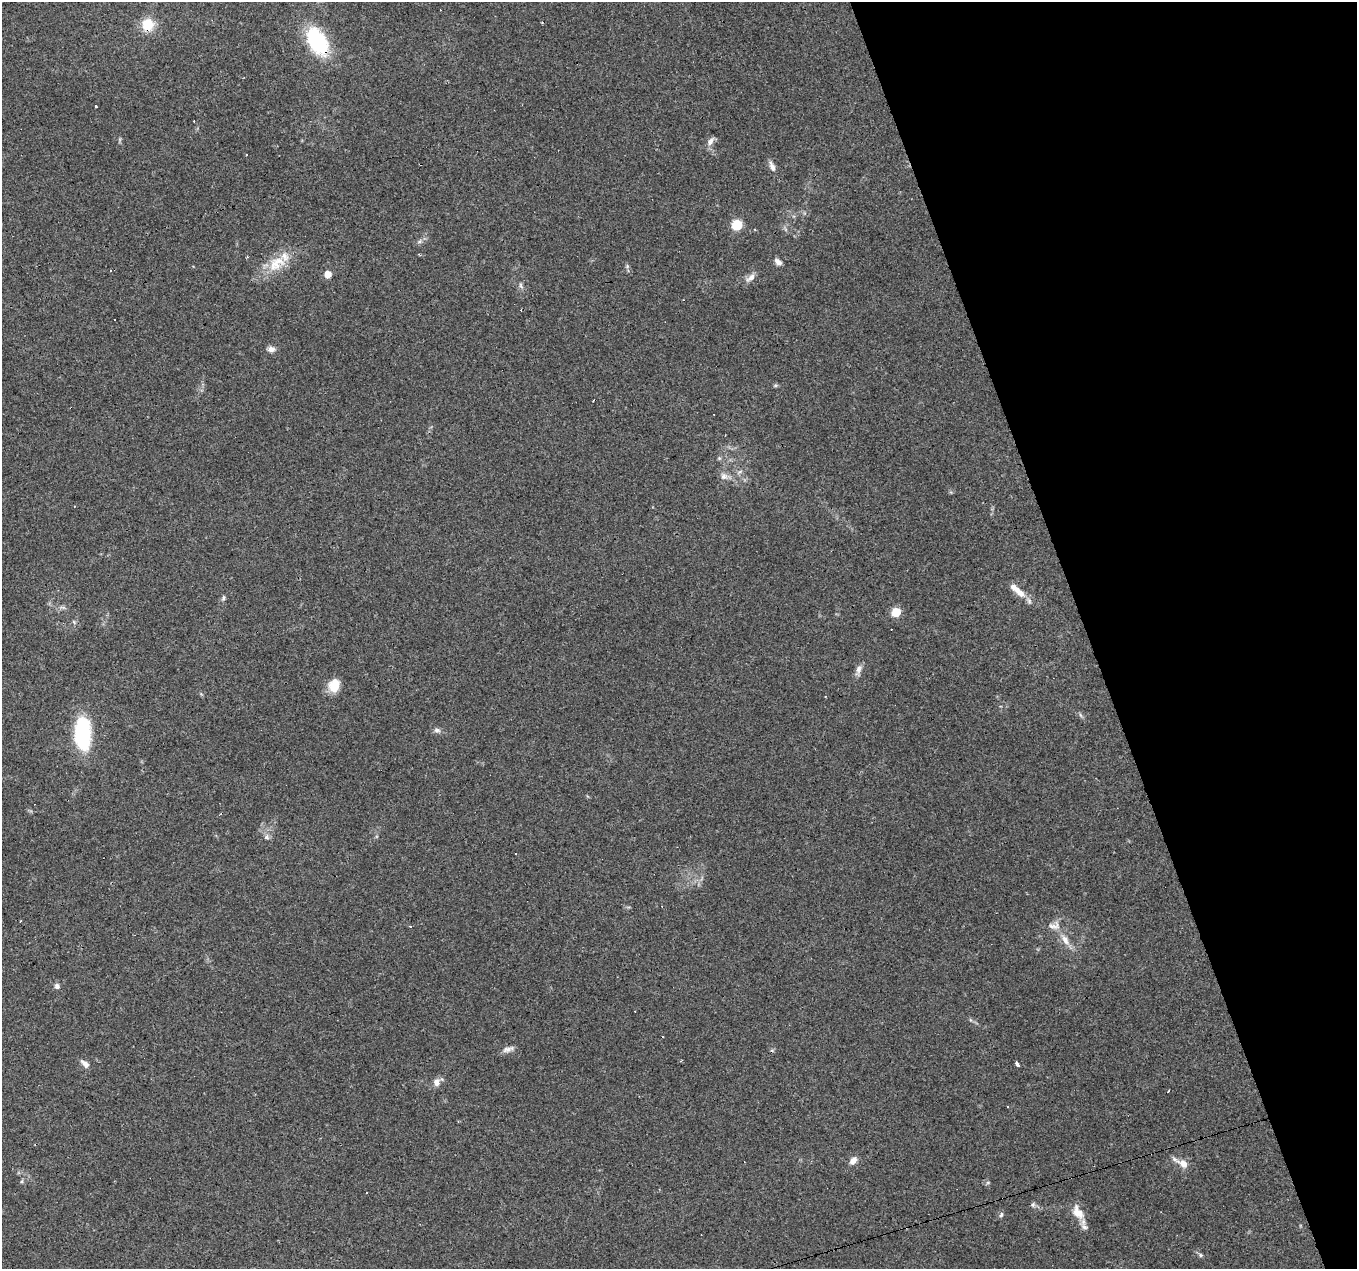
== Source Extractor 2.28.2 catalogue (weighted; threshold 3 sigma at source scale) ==
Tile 12 of 4 x 4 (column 4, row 3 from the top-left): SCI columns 4065-5419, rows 1386-2652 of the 5419 x 5248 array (HDU 1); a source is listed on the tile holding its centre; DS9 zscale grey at full resolution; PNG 1359 x 1271 px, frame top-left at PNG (2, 2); no overlay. Shown black and unused: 20% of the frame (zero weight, under 3 of 4 exposures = <1% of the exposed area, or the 3 px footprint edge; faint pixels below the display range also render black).
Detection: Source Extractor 2.28.2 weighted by HDU 2 'WHT'; one run over the whole footprint, this tile lists its part. Background 0.101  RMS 0.0064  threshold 0.0288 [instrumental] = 3 sigma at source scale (4.5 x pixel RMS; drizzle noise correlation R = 1.50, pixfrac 1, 0.0396/0.0396 arcsec/px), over >= 5 px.
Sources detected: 60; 1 too faint to see at this stretch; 13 cosmic-ray / hot-pixel residue — not listed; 3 inside a brighter listed object's ellipse — not listed separately; the other 43 listed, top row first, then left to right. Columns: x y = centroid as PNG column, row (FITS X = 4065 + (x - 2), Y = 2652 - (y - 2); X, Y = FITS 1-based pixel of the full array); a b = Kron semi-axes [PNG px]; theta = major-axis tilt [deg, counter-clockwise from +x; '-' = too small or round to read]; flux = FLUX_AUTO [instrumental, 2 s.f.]
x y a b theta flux
148 25 14 13 - 14
317 41 28 16 -61 56
96 106 3 3 - 1.7
711 141 14 7 61 2.9
772 167 14 6 -62 3.3
737 225 6 6 - 42
419 241 7 4 45 1.4
778 262 9 6 -45 3.1
276 264 29 18 38 17
328 274 5 5 - 9.1
751 278 14 7 38 3.7
271 349 10 6 3 3.2
776 385 7 4 31 0.91
719 458 6 4 -57 0.91
740 471 7 4 20 1.2
724 476 11 9 26 3.4
1019 592 21 9 -45 7.4
223 598 9 4 79 1.2
896 612 5 5 - 25
74 622 6 4 -71 0.83
858 670 16 7 71 3.3
334 685 15 12 65 11
437 730 9 7 -4 2
83 733 37 18 -88 47
267 837 8 7 - 2
515 854 3 2 - 0.83
1054 926 19 10 6 5.5
1065 940 18 8 -58 6.2
57 986 7 6 - 2.3
508 1049 17 6 15 3.3
681 1061 4 3 - 0.6
85 1064 12 7 -43 3.2
1017 1064 3 3 - 35
436 1082 10 8 86 4.2
1007 1107 3 2 - 1.1
853 1160 9 6 49 4.4
1183 1163 20 9 -28 6.2
988 1183 6 4 1 0.91
366 1193 2 2 - 0.44
1033 1205 7 5 75 1.4
1078 1213 19 12 -56 8.9
1001 1215 7 4 66 1.2
1200 1255 7 5 -24 1.2
Overlapping masked pixels (flux is a lower limit): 2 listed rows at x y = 148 25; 317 41